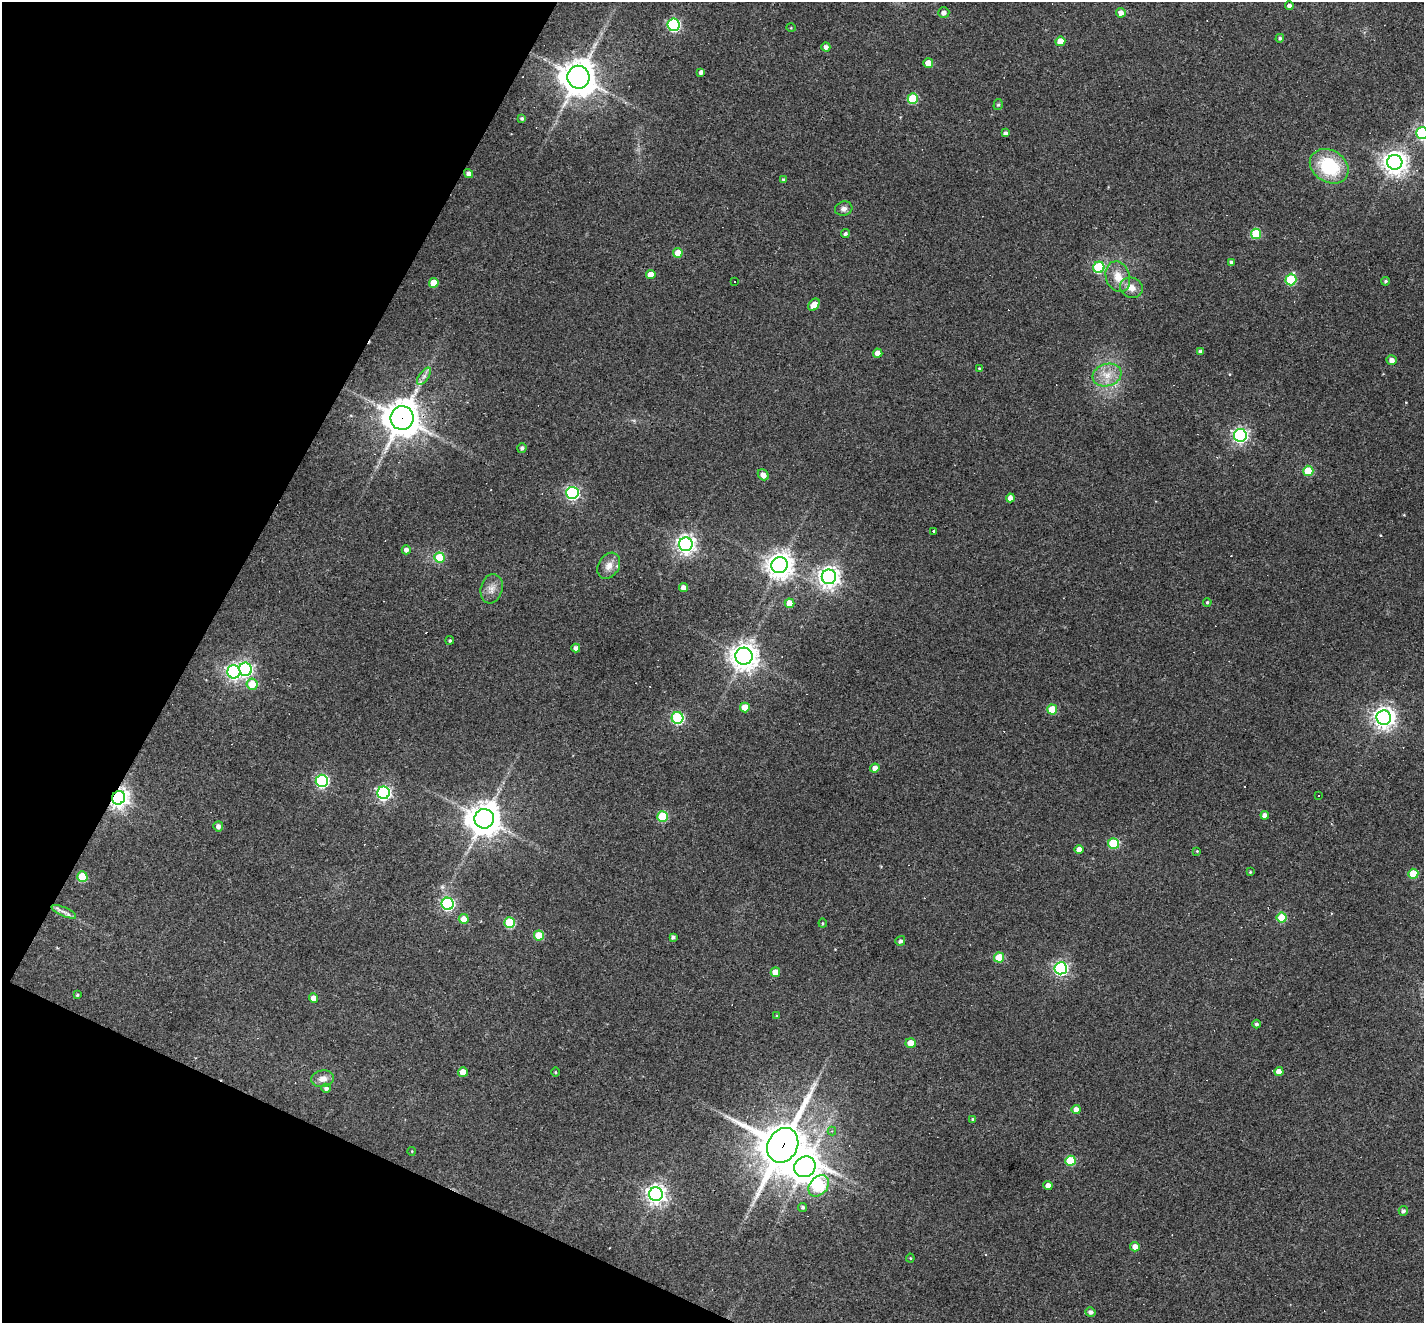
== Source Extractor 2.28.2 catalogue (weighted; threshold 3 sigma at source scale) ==
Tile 9 of 4 x 4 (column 1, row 3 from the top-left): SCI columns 1-1422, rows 1598-2918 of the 5690 x 5702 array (HDU 1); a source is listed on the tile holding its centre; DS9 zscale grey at full resolution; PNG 1426 x 1325 px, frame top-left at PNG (2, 2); each listed source drawn as its Kron ellipse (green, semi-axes under 4 px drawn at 4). Shown black and unused: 21% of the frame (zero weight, under 3 of 4 exposures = <1% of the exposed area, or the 3 px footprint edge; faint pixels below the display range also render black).
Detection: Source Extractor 2.28.2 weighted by HDU 2 'WHT'; one run over the whole footprint, this tile lists its part. Background 0.0564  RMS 0.0047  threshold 0.0211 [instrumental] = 3 sigma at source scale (4.5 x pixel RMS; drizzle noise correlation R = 1.50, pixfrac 1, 0.05/0.05 arcsec/px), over >= 5 px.
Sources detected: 134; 14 cosmic-ray / hot-pixel residue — neither listed nor drawn; the other 120 listed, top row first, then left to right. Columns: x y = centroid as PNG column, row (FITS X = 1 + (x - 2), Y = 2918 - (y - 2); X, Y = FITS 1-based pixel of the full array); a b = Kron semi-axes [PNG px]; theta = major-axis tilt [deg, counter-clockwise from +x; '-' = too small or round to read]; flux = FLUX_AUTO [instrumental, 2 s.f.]
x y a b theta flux
1289 6 4 4 - 1.7
944 12 5 5 - 1.8
1121 13 5 4 - 2.7
674 25 6 6 - 73
791 28 5 3 - 0.41
1280 38 4 4 - 0.81
1060 41 5 5 - 7.9
826 47 4 4 - 1.9
928 63 5 4 - 6.7
701 72 4 4 - 1.8
578 77 11 11 - 900
913 99 5 5 - 23
998 105 6 4 73 0.73
522 118 4 4 - 0.72
1005 133 4 4 - 1.3
1422 133 6 6 - 61
1395 162 7 7 - 410
1329 166 20 16 -31 29
469 174 5 4 - 2.2
784 180 4 3 - 0.73
844 209 9 7 17 1.8
845 234 4 4 - 0.93
1256 234 5 5 - 24
678 253 5 5 - 6.5
1231 262 3 3 - 1.2
1099 267 5 5 - 40
651 275 5 4 - 6
1118 277 16 12 -70 6.9
1291 280 6 5 - 32
1386 281 4 3 - 0.69
734 282 3 2 - 0.5
434 283 5 5 - 7.2
1131 288 11 10 - 4.2
814 305 7 5 50 5.3
1200 352 4 4 - 1.7
878 353 4 4 - 4.6
1392 360 5 5 - 2.4
979 368 3 3 - 0.43
1107 375 15 11 17 6.5
424 376 10 5 54 1.8
402 418 12 11 - 980
1240 435 6 6 - 130
522 448 5 4 - 1.1
1308 471 5 5 - 20
763 475 6 5 - 3.1
572 493 6 6 - 88
1010 498 4 4 - 2.7
934 531 4 3 - 1.2
686 544 7 7 - 230
406 550 4 4 - 1.9
439 557 5 5 - 18
779 565 8 8 - 500
609 566 14 10 58 3.9
829 577 7 7 - 290
683 588 4 4 - 3.3
492 589 15 11 75 3.8
1207 602 4 3 - 0.55
790 603 5 4 - 7.2
450 640 4 4 - 0.8
576 648 4 4 - 1.8
744 656 8 8 - 510
246 669 7 6 - 93
234 672 7 6 - 140
252 684 5 5 - 9.2
745 707 5 5 - 7.3
1052 709 5 5 - 14
678 718 6 6 - 59
1384 718 7 7 - 320
875 768 5 4 - 3
322 781 6 6 - 82
384 793 6 6 - 110
1318 795 3 3 - 1.3
119 798 7 6 - 290
1265 815 4 4 - 2.8
663 816 5 5 - 29
484 819 10 9 - 850
218 826 5 4 - 2.1
1113 844 5 5 - 30
1079 849 4 4 - 3.8
1197 851 4 4 - 0.44
1250 872 4 4 - 0.48
1413 874 5 5 - 15
82 877 5 5 - 19
448 904 6 6 - 77
64 912 13 4 -24 2.1
1282 918 5 5 - 17
464 919 5 5 - 5.1
509 923 5 5 - 28
823 923 4 4 - 0.53
539 935 5 5 - 16
673 937 4 3 - 1.1
900 941 5 4 - 1.2
999 958 5 5 - 16
1061 968 6 6 - 100
775 972 5 4 - 6.6
77 995 3 3 - 0.58
313 998 4 4 - 3.7
776 1016 3 3 - 0.46
1256 1024 4 4 - 1.2
911 1043 5 5 - 6.1
463 1072 5 5 - 5.5
556 1072 4 3 - 0.43
1279 1072 4 4 - 4.2
323 1079 11 8 10 3.4
326 1088 5 4 - 1.3
1076 1110 4 4 - 2.9
973 1119 4 3 - 0.93
832 1131 4 4 - 0.65
783 1145 18 15 60 1800
412 1151 4 3 - 0.38
1070 1161 5 5 - 21
805 1167 11 10 - 600
1048 1185 4 4 - 2.7
819 1186 12 8 47 42
656 1194 7 7 - 250
803 1207 4 4 - 0.99
1403 1211 5 4 - 1.2
1135 1247 5 4 - 3.8
910 1258 4 4 - 0.44
1090 1312 5 4 - 1.6
Overlapping masked pixels (flux is a lower limit): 3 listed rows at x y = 402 418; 119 798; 783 1145
Isophote crosses this tile's border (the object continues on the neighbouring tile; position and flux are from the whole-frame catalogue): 1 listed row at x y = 1422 133